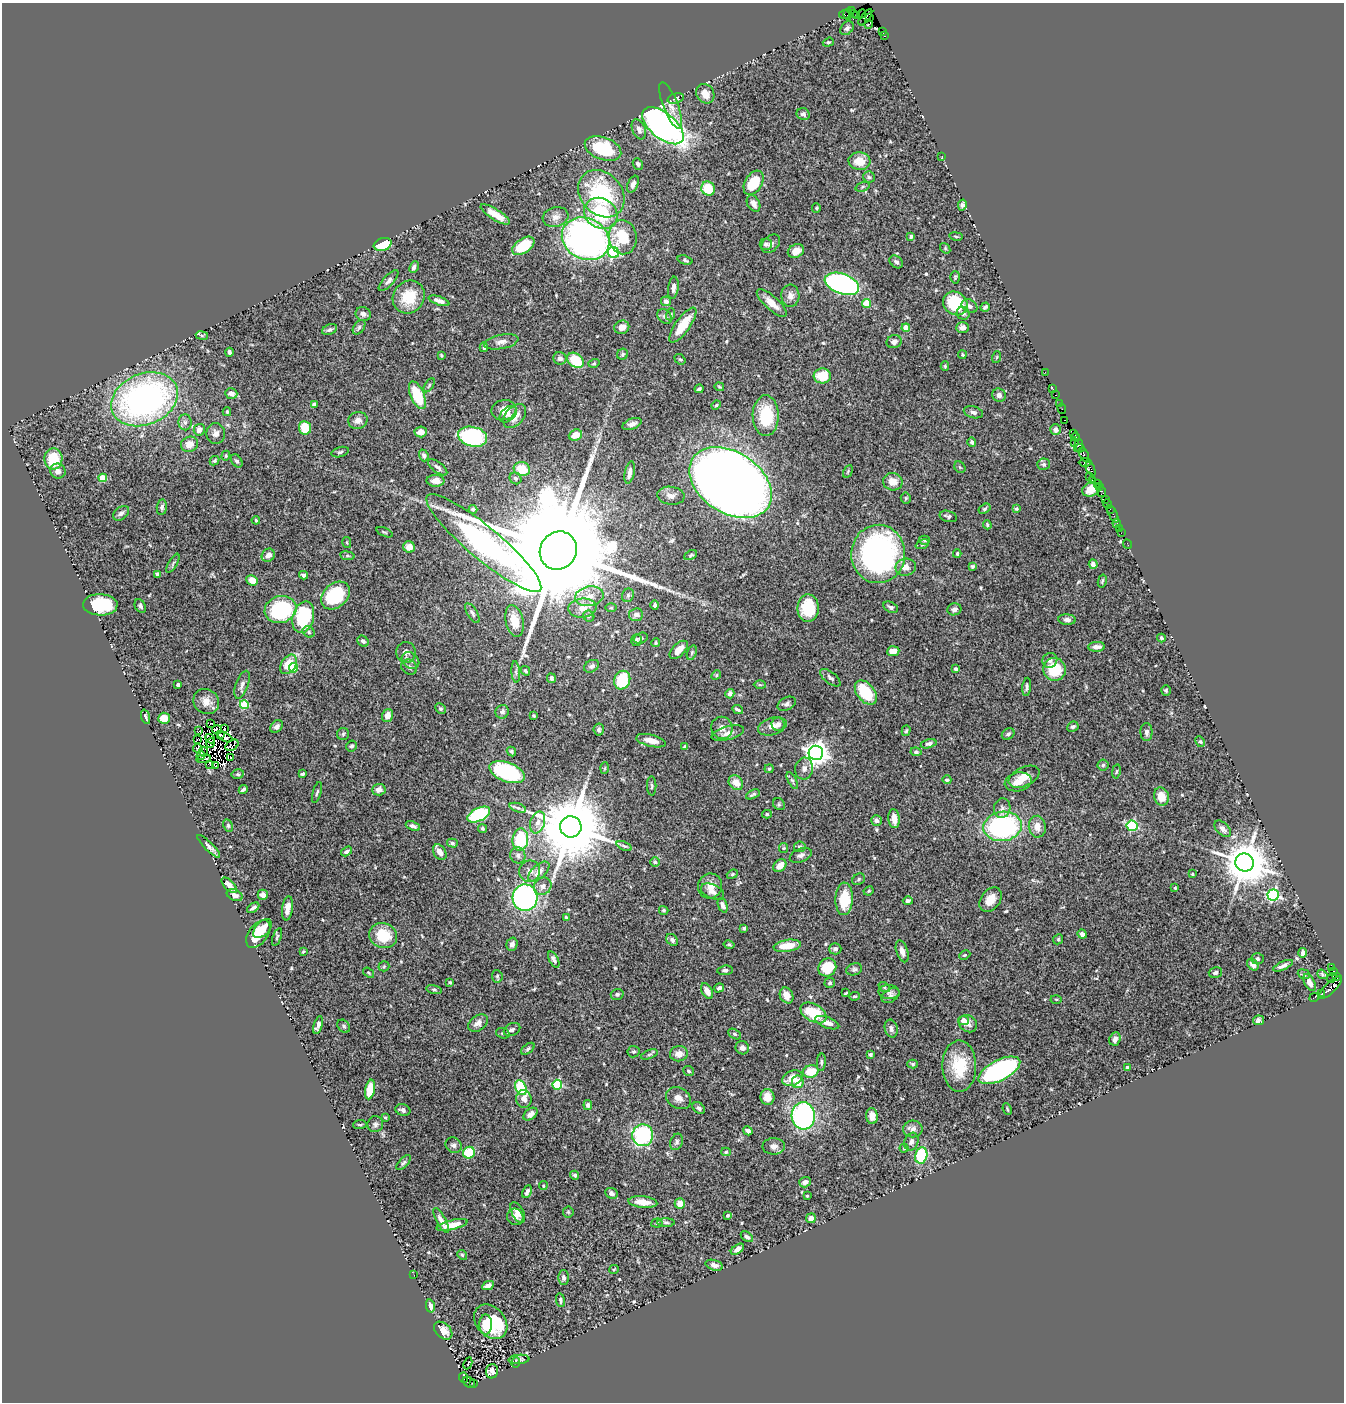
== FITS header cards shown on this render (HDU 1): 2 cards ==
NAXIS1  =                 1342
NAXIS2  =                 1400

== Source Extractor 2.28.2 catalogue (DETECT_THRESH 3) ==
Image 1342 x 1400 px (HDU 1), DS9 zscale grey, 1 PNG px = 1 image px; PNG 1346 x 1404 px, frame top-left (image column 1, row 1400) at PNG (2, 3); each listed source drawn as its Kron ellipse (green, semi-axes under 4 px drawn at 4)
Background 1.34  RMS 0.044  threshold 0.132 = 3 sigma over >= 5 px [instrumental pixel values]
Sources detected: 556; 6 with non-positive FLUX_AUTO (blend fragments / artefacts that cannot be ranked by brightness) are neither listed nor drawn; of the other 550, the 500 brightest by FLUX_AUTO listed and drawn (50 fainter detections omitted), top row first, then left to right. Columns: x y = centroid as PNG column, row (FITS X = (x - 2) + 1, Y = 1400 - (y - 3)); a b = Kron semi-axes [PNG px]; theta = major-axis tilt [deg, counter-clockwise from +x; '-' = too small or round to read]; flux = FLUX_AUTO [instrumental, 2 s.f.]
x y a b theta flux
851 11 3 2 - 15
848 14 5 2 - 130
853 14 3 2 - 34
862 14 4 3 - 110
845 15 5 3 - 92
857 15 3 2 - 85
865 17 9 4 51 240
870 18 3 2 - 68
868 24 4 3 - 260
847 28 8 5 46 7.7
882 31 3 2 - 68
884 36 3 2 - 31
828 42 6 4 19 4.2
705 94 10 8 -57 30
675 98 8 5 16 6.9
671 106 25 7 -68 26
803 114 7 6 - 8.3
663 126 25 12 -39 1200
639 129 10 6 -67 16
603 148 19 11 -20 160
942 156 3 2 - 5.4
859 161 11 9 -4 45
638 164 6 5 - 7.1
869 177 6 5 - 4.9
754 183 13 8 59 87
633 184 9 5 66 12
863 187 7 4 20 5.9
708 188 7 6 - 91
601 194 26 20 -48 290
754 203 9 6 -60 15
962 205 6 4 78 8.6
816 208 5 4 - 3.4
601 213 17 15 -33 200
495 214 17 5 -32 40
555 217 13 10 14 21
956 236 7 3 -10 3.5
623 237 17 14 -82 110
911 237 4 3 - 5.2
586 239 24 20 -27 1200
383 244 9 6 17 94
766 244 6 5 - 9.1
771 244 11 7 43 13
523 246 12 7 34 100
945 248 6 4 -50 3.8
796 251 8 6 27 26
614 252 6 5 - 280
685 260 8 4 -17 5.4
896 262 7 5 -40 7.2
414 267 6 4 64 9
955 277 6 5 - 4.3
388 281 13 5 48 9.8
842 284 18 10 -20 830
673 288 11 5 82 11
790 296 11 9 -87 19
409 297 17 15 53 78
439 301 11 4 -18 15
666 301 5 4 - 11
772 303 19 7 -42 33
866 303 4 4 - 83
955 303 13 11 -39 140
969 306 8 6 -32 9
985 307 5 3 - 5.7
963 313 6 6 - 9.3
363 314 8 6 -30 11
671 314 6 4 72 4.1
664 316 8 6 -44 10
683 325 21 7 54 72
359 327 8 5 55 5.7
622 327 7 6 - 19
963 327 6 5 - 14
906 328 4 4 - 38
329 330 8 5 23 6.7
202 335 6 3 -9 4
501 342 17 7 11 17
894 342 7 6 - 10
484 347 5 3 - 5.7
229 352 4 3 - 8.3
623 354 6 5 - 5.5
441 355 4 3 - 3.9
962 355 4 3 - 3.3
997 357 6 3 71 3.2
560 358 6 6 - 12
680 359 6 4 -39 4.6
576 360 9 6 -37 110
594 363 6 4 16 3.2
945 366 5 3 - 4.2
1045 372 2 2 - 26
822 376 8 7 - 64
429 385 8 3 57 3.7
719 387 5 3 - 3.3
699 389 4 3 - 6.6
1053 389 2 2 - 23
231 393 6 5 - 17
417 395 15 6 -66 110
999 395 7 6 - 12
1056 395 3 2 - 120
144 399 34 25 22 1100
1059 403 4 2 - 29
314 404 4 3 - 8.9
716 405 5 4 - 3.9
1062 409 5 3 - 48
504 410 12 10 14 31
227 412 4 3 - 3.1
973 412 10 6 -14 9.2
508 414 10 6 41 12
515 416 14 9 49 36
766 416 20 13 -90 140
358 420 10 8 15 18
1065 420 3 2 - 77
185 422 8 6 -87 11
632 424 10 5 20 13
305 428 7 6 - 70
199 430 6 5 - 17
1056 430 5 5 - 14
421 432 6 5 - 20
216 433 10 9 - 17
1073 433 4 3 - 78
575 435 7 5 22 37
473 437 15 9 -13 310
1076 437 4 3 - 120
972 442 5 4 - 7.8
1075 442 4 2 - 62
189 444 9 7 23 29
1078 445 7 3 79 240
1080 448 4 3 - 220
340 452 9 5 16 6.6
424 455 6 4 -69 6.8
1084 455 7 3 -67 230
226 456 5 4 - 3.5
53 459 10 9 - 96
214 461 5 4 - 5.1
237 461 7 5 -54 6.8
1085 462 6 3 2 200
1044 464 6 6 - 6.3
438 467 11 5 -38 9.6
960 467 6 5 - 4
522 469 8 7 - 64
1091 469 7 3 -64 210
58 471 8 7 - 16
848 471 7 4 61 3.7
630 473 11 5 78 17
1090 476 2 2 - 42
103 478 4 4 - 67
515 478 6 5 - 7.3
1093 480 2 2 - 47
436 481 9 6 -1 25
893 482 10 8 -12 30
730 483 45 30 -33 5800
1097 483 3 3 - 97
1100 487 4 2 - 54
1091 489 9 6 22 26
1101 492 5 4 - 200
671 496 14 9 -8 17
906 498 5 5 - 3.9
1105 499 2 2 - 96
1108 504 5 3 - 79
162 507 8 5 83 8.8
473 509 4 4 - 7.3
985 509 6 4 33 4.7
1016 509 4 4 - 4.7
1110 509 2 2 - 36
121 513 9 6 38 9.8
1113 514 9 2 -63 84
948 516 9 5 -14 8
256 520 4 3 - 3.7
1117 523 5 3 - 91
987 525 4 3 - 3.3
1119 528 2 2 - 21
385 532 8 3 -22 3.7
1121 533 2 2 - 38
924 540 5 4 - 4.6
347 543 5 4 - 3.5
484 543 74 16 -40 1300
922 544 7 4 21 4.5
1128 544 5 2 - 35
409 547 6 5 - 29
558 551 19 18 - 150000
878 554 29 27 88 740
957 554 4 3 - 4.6
268 555 7 6 - 18
691 555 7 4 27 4.1
347 556 7 4 -8 4.3
173 563 11 3 61 5.1
1093 564 5 4 - 9.5
972 566 4 3 - 4.2
906 567 10 8 10 22
157 574 4 3 - 6.6
303 575 4 3 - 7.4
252 580 6 5 - 29
1102 581 7 3 76 3.8
335 595 16 12 41 200
628 595 7 6 - 8.3
589 596 14 9 10 36
100 605 17 10 -2 150
655 605 5 4 - 7.8
140 606 7 5 -62 7.9
891 607 8 5 -27 7.2
582 608 14 9 5 36
611 608 6 4 1 3.6
808 608 14 10 -88 96
280 609 16 13 17 270
954 609 7 6 - 9.9
472 613 11 5 -58 9.3
636 615 7 6 - 14
589 616 6 5 - 5
303 617 16 10 74 210
1067 620 9 5 -5 10
514 621 16 9 -77 48
309 632 6 5 - 6.5
641 638 7 5 18 8.6
1161 638 4 3 - 4.6
636 640 6 5 - 5.9
363 641 6 5 - 7.3
656 643 4 4 - 4
1096 647 8 5 1 15
679 650 11 6 45 32
893 651 6 5 - 27
406 652 10 9 - 15
692 653 7 4 71 5.5
1050 660 8 7 - 11
410 661 10 7 -42 12
288 664 11 7 57 59
592 666 8 5 31 8.9
409 667 8 7 - 10
294 668 5 4 - 130
956 669 3 3 - 4.9
1054 669 11 11 - 110
525 671 5 3 - 4.5
516 672 11 4 -86 8.2
716 675 5 4 - 3.6
551 678 5 4 - 9.1
830 678 12 5 -38 9.4
622 680 9 8 - 120
178 685 4 3 - 5.9
242 685 14 6 69 14
760 685 6 4 -1 3.5
1027 687 9 4 83 7.9
1166 690 5 5 - 4.5
866 693 14 8 -52 120
730 694 5 4 - 15
206 701 13 12 - 29
787 704 10 6 27 9.2
244 705 4 4 - 110
440 709 6 4 -44 5.4
738 710 6 2 -26 5.5
502 712 7 6 - 9.6
387 716 7 5 73 22
534 716 3 3 - 3.5
146 717 7 2 -72 5.4
164 718 6 5 - 41
210 723 3 2 - 9.9
778 724 7 6 - 10
276 726 7 5 43 9.5
772 726 14 8 17 22
1073 727 6 5 - 6.3
225 728 4 2 - 6.6
722 728 11 10 - 18
217 730 5 2 - 9.6
599 730 6 5 - 6.6
199 731 2 2 - 3.6
906 731 5 4 - 4.4
1146 732 9 6 -90 11
728 733 16 6 15 20
220 734 3 3 - 6.5
343 734 6 6 - 5.7
1008 734 7 5 34 7.7
225 737 8 4 -25 5.7
197 739 3 2 - 3.8
210 739 5 4 - 6.2
651 741 15 6 -13 34
1200 742 6 4 -64 3.9
210 743 5 2 - 5.9
929 744 8 4 13 9.2
232 745 7 5 32 19
351 746 5 5 - 6
685 747 4 3 - 7.2
198 748 5 3 - 7.5
203 751 5 3 - 3.8
511 751 5 4 - 5.5
916 752 5 4 - 5.9
816 753 7 7 - 2400
201 755 4 3 - 7.9
231 758 2 2 - 3.5
204 759 7 3 5 19
210 764 4 2 - 9.5
1103 765 5 5 - 5.3
216 766 3 2 - 3.3
605 768 6 4 87 3.5
769 769 4 4 - 3.4
804 769 11 9 81 14
1116 771 7 3 80 3.6
507 772 18 9 -20 380
238 774 6 4 11 4.9
302 774 4 3 - 5.1
1024 777 16 9 26 35
947 780 4 3 - 5.2
792 781 9 4 -62 5.1
1018 782 13 9 11 27
736 783 8 6 -48 30
652 786 10 4 -88 6.1
243 789 5 3 - 5.5
379 790 7 6 - 16
317 793 11 4 73 6
753 794 7 3 28 6.2
1161 796 9 7 -71 34
779 804 6 5 - 5.1
518 808 8 3 -19 6.4
1002 808 10 8 77 12
767 814 5 4 - 4.1
479 815 12 6 26 290
894 819 9 5 -84 27
876 820 5 5 - 8.9
538 822 11 7 73 18
228 825 6 4 -64 4.6
413 826 7 4 -21 9.3
1003 826 19 14 8 460
1132 826 5 5 - 270
571 827 11 10 - 39000
1037 827 11 8 -82 28
482 828 4 4 - 4.4
1223 829 10 6 -45 12
520 839 11 8 84 170
452 843 5 4 - 4.9
209 846 15 4 -45 12
624 846 8 4 -24 5
800 847 6 5 - 8.5
784 848 5 4 - 3.5
346 851 6 3 32 6.9
440 852 8 6 -57 21
518 855 8 7 - 11
801 855 11 6 22 12
655 862 5 5 - 4.7
1245 863 9 9 - 13000
780 866 7 5 42 28
530 871 11 10 - 21
539 872 13 6 42 25
732 874 6 4 22 4.2
1192 874 3 3 - 3.5
859 879 7 5 36 5.3
229 885 10 5 -48 19
543 886 9 8 - 18
710 886 12 12 - 29
1175 888 3 3 - 4.3
869 891 5 3 - 3.9
713 892 12 7 -25 18
235 895 8 5 -23 12
263 895 5 5 - 14
1273 895 6 5 - 480
525 898 13 12 - 680
844 899 16 8 88 100
991 900 13 9 52 37
908 901 5 4 - 7.8
723 905 7 4 -67 11
253 908 7 3 33 8
287 908 12 5 82 20
664 910 5 4 - 4.2
566 917 4 3 - 4.8
744 928 4 4 - 4.5
262 929 11 6 46 26
258 934 15 9 53 53
1082 934 5 4 - 12
383 935 14 12 -24 88
277 937 9 3 70 4.5
1058 939 5 4 - 4.1
672 940 7 5 -48 8.6
512 944 7 5 74 9.5
729 945 6 4 -12 3.8
787 946 14 6 8 54
835 949 6 5 - 9.3
303 951 3 3 - 3.6
902 951 11 5 -72 20
1303 953 5 4 - 13
965 955 6 4 25 3.8
1257 959 6 5 - 6.6
554 960 9 4 -63 9.6
1253 965 6 5 - 11
384 966 5 5 - 4
1283 966 10 4 24 12
827 967 9 8 - 85
1332 967 4 3 - 420
854 969 8 6 17 6.6
725 970 8 4 5 7.5
1333 971 3 3 - 54
368 973 6 4 -37 3.5
1215 973 7 5 15 7.1
1304 974 6 4 -22 4.1
1322 974 5 4 - 5.7
497 976 6 5 - 4.3
1336 976 2 2 - 18
1332 978 5 3 - 240
450 982 4 3 - 3.5
1309 982 9 5 -62 18
830 983 5 5 - 5.3
884 987 6 4 -38 4.1
1331 987 15 5 45 830
719 988 5 4 - 8.8
434 989 8 4 -12 5.1
707 991 8 5 -60 28
889 992 10 7 -3 11
846 993 4 2 - 3.2
617 994 6 5 - 6.3
1322 994 3 3 - 50
787 995 8 6 -64 28
890 995 10 6 31 9.4
854 996 5 4 - 3.7
1314 998 5 2 - 52
1056 999 5 3 - 3.5
814 1013 14 8 -30 110
1258 1020 5 5 - 8.4
964 1021 5 4 - 35
478 1023 11 7 36 18
827 1023 13 5 -21 20
968 1024 9 8 - 17
318 1025 9 4 73 13
344 1026 7 5 -47 6.6
891 1028 9 6 -76 12
512 1030 8 6 26 9.4
503 1033 7 5 -19 5.1
735 1034 7 4 -27 5.3
1115 1039 7 5 66 15
742 1048 7 6 - 13
528 1049 7 4 37 5.9
633 1052 6 6 - 5.2
649 1054 9 4 22 5.5
679 1054 9 7 7 24
870 1054 4 3 - 6.8
821 1062 9 4 85 6.8
913 1064 5 4 - 4.3
959 1066 25 17 -89 110
1127 1068 3 3 - 6.1
999 1070 23 10 26 590
688 1071 5 5 - 4.9
811 1071 8 6 15 70
792 1078 10 7 24 45
798 1082 6 6 - 37
557 1085 5 5 - 160
521 1088 8 5 -65 130
370 1090 10 5 79 88
767 1097 8 7 - 35
678 1098 13 10 -31 23
524 1099 9 7 -85 21
588 1105 5 4 - 9.2
699 1108 7 5 -41 7.5
1007 1109 6 3 -66 3.4
403 1110 8 5 -18 10
530 1114 8 5 38 15
803 1116 13 11 -86 580
872 1116 8 6 -86 27
385 1118 4 3 - 3.6
360 1124 7 3 5 3.7
375 1124 8 8 - 8.3
913 1129 10 8 -2 15
748 1131 5 4 - 8.5
643 1135 11 10 - 330
677 1142 8 6 67 8.2
911 1142 9 7 70 11
453 1145 8 7 - 11
774 1146 11 8 2 16
904 1148 4 4 - 3.4
726 1152 5 4 - 3.5
469 1153 6 5 - 120
921 1155 8 6 79 150
404 1163 9 4 46 6
575 1175 4 4 - 6.2
805 1182 6 5 - 12
543 1186 4 4 - 4.5
527 1192 7 4 65 11
611 1193 6 5 - 11
807 1196 3 3 - 3.1
643 1202 14 6 -5 36
680 1203 5 5 - 24
518 1212 11 6 -63 22
568 1212 5 5 - 4
728 1215 4 3 - 4.8
515 1217 8 8 - 17
811 1218 5 5 - 15
441 1220 14 4 -62 16
666 1222 9 3 -1 4.5
657 1223 5 4 - 4
452 1225 16 5 13 37
747 1237 7 4 -35 7.1
737 1249 7 4 33 16
462 1255 5 4 - 4
714 1265 9 5 -16 13
614 1269 5 4 - 3.5
414 1275 2 2 - 4.5
563 1278 7 5 89 9.4
488 1285 6 4 26 15
560 1300 7 4 -81 6.9
430 1306 7 4 -78 12
491 1322 19 14 -49 150
486 1324 10 6 90 40
443 1331 10 7 -44 25
519 1359 10 4 6 7.1
516 1362 5 3 - 3.1
468 1363 6 3 65 11
492 1371 7 6 - 15
464 1378 5 3 - 120
469 1382 6 5 - 220
474 1383 3 2 - 26
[50 fainter detections neither listed nor drawn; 6 non-positive-flux detections neither listed nor drawn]